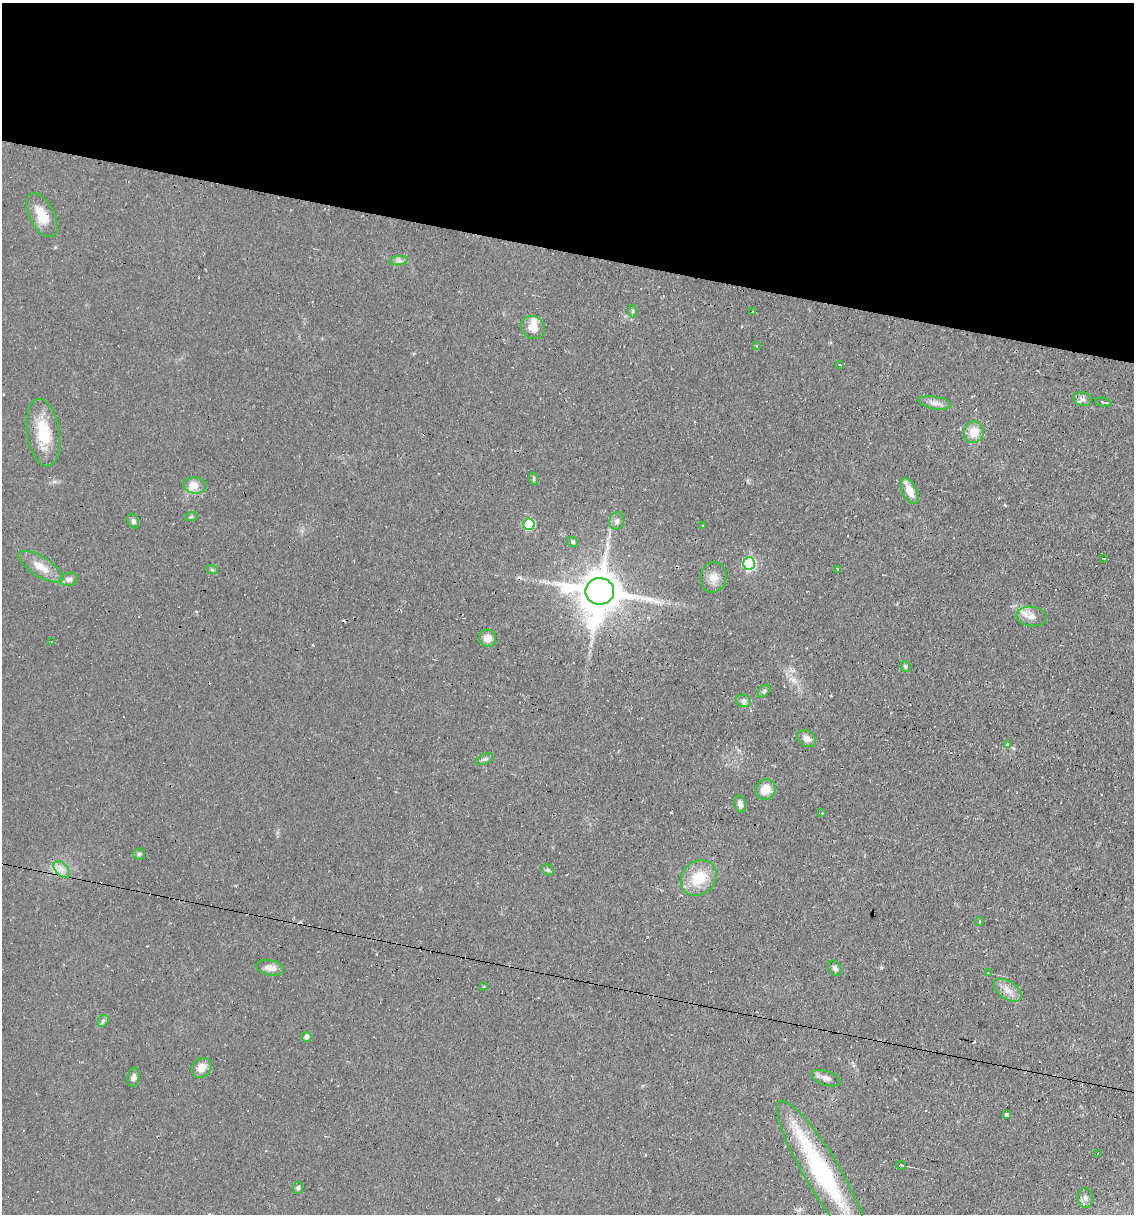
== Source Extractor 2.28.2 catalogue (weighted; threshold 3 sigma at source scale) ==
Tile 2 of 4 x 4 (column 2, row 1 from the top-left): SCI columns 1365-2496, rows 3637-4848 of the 4874 x 4848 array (HDU 1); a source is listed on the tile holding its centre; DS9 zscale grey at full resolution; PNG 1136 x 1216 px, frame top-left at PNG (2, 3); each listed source drawn as its Kron ellipse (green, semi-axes under 4 px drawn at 4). Shown black and unused: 21% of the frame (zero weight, under 2 of 3 exposures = <1% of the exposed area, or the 3 px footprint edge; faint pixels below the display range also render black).
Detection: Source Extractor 2.28.2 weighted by HDU 2 'WHT'; one run over the whole footprint, this tile lists its part. Background 0.0644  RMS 0.0052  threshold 0.0234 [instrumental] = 3 sigma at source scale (4.5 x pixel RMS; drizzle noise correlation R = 1.50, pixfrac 1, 0.05/0.05 arcsec/px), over >= 5 px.
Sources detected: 78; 14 cosmic-ray / hot-pixel residue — neither listed nor drawn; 2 inside a brighter listed object's ellipse — not listed separately; the other 62 listed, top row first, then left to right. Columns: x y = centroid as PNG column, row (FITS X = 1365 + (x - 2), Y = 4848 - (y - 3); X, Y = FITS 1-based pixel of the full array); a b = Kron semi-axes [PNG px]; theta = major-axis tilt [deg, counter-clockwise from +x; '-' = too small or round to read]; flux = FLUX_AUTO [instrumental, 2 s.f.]
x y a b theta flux
42 215 24 12 -63 10
399 261 9 4 8 1.5
633 311 6 4 89 0.77
753 312 3 2 - 1.1
533 328 12 11 - 6.3
756 345 3 3 - 1.4
840 365 3 2 - 0.37
1082 399 9 6 -15 1.9
1103 402 8 2 -11 1.2
935 403 16 6 -10 3
974 432 11 10 - 7.6
43 433 34 16 -81 19
534 479 6 4 -72 0.74
195 485 12 8 -6 7.4
910 491 14 7 -65 6.6
191 517 6 4 19 0.68
133 521 8 5 -64 1.6
617 521 9 7 74 1.7
529 524 6 5 - 35
702 526 3 2 - 0.69
573 542 6 5 - 0.86
1103 558 3 2 - 0.38
749 563 6 6 - 67
41 567 25 10 -32 7.8
212 570 6 4 -19 0.68
838 570 3 3 - 1.2
713 577 15 13 77 5.4
69 579 9 6 10 2.2
600 591 14 13 - 2300
1032 616 15 9 -6 4.2
487 638 9 8 - 4.6
52 642 4 3 - 0.53
905 666 5 5 - 0.91
764 691 7 4 45 0.99
743 701 8 6 -16 1.5
807 739 10 7 -32 2.9
1008 744 3 3 - 3.3
485 759 9 5 26 1.2
765 789 10 9 - 7.2
740 804 8 5 -79 2.4
822 813 3 3 - 0.8
139 854 5 5 - 0.89
61 869 10 6 -46 2.9
548 870 6 5 - 0.89
699 878 19 16 44 15
979 921 4 3 - 0.51
270 968 14 7 -10 3.6
835 968 8 6 -53 1.6
988 973 3 2 - 0.49
484 986 3 3 - 0.89
1008 990 15 9 -33 4.6
103 1021 6 5 - 1
307 1037 5 4 - 2
201 1068 11 9 42 5.2
133 1077 10 6 81 2
826 1078 15 7 -19 2.9
1007 1114 3 3 - 38
1098 1154 3 2 - 0.63
901 1165 5 2 - 1.4
822 1172 83 18 -59 75
298 1188 6 5 - 1.2
1085 1198 10 7 -84 2.1